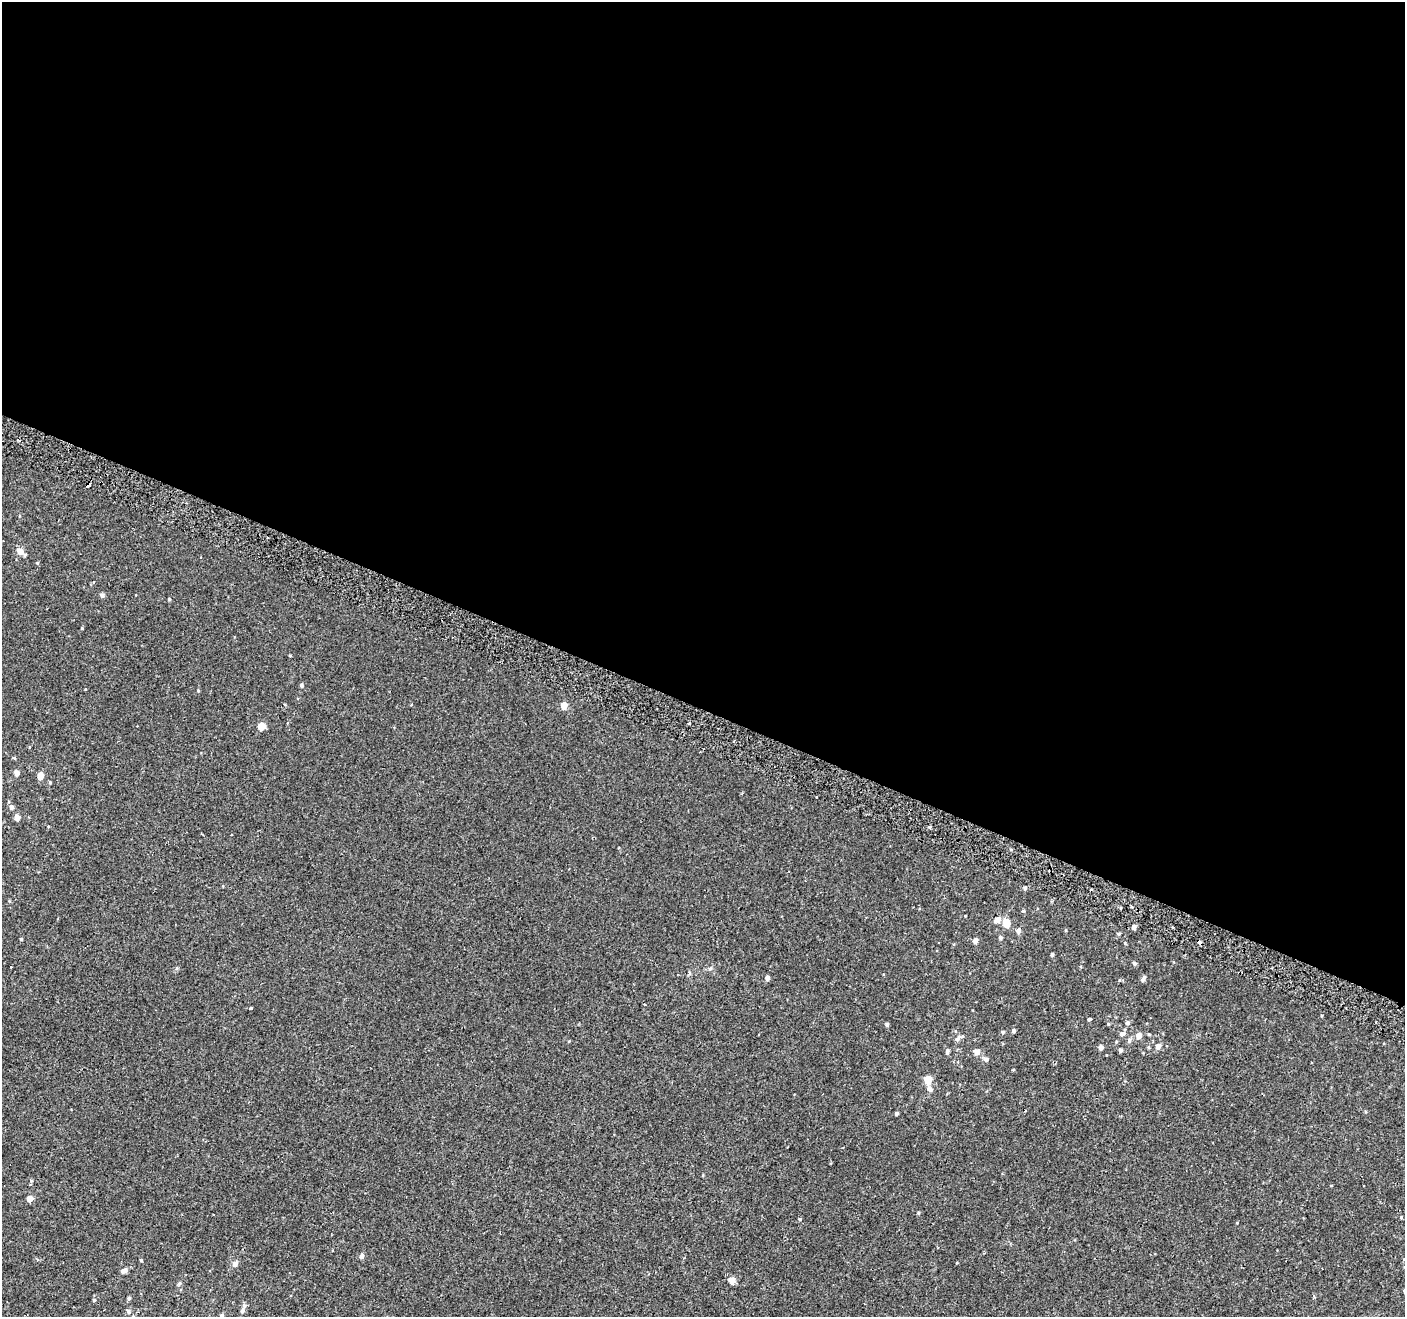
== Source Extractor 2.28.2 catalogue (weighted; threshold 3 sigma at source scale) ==
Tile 3 of 4 x 4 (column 3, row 1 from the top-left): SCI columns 2854-4256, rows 4272-5586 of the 5715 x 5843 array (HDU 1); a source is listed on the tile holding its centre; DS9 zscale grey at full resolution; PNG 1407 x 1319 px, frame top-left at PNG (2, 2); no overlay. Shown black and unused: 54% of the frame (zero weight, under 2 of 3 exposures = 3% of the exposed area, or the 3 px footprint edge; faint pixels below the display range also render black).
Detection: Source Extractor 2.28.2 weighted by HDU 2 'WHT'; one run over the whole footprint, this tile lists its part. Background 1.28e-04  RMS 0.0031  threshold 0.0139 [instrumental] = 3 sigma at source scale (4.5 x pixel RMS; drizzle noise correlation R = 1.50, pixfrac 1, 0.0396/0.0396 arcsec/px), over >= 5 px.
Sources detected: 72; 2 cosmic-ray / hot-pixel residue — not listed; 1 inside a brighter listed object's ellipse — not listed separately; the other 69 listed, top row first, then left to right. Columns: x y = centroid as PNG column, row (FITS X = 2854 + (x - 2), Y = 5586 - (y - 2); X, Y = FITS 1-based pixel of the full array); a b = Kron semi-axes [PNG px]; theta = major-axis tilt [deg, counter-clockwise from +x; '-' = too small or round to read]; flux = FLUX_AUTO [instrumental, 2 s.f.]
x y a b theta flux
88 485 4 4 - 3.6
20 551 7 6 - 2.1
102 595 5 5 - 0.7
169 599 4 4 - 0.35
82 628 3 3 - 0.22
290 656 4 3 - 0.23
302 685 5 4 - 0.45
198 691 4 3 - 0.24
564 705 5 4 - 4
689 724 3 3 - 1.2
261 726 5 4 - 4.6
17 773 5 4 - 2
40 775 5 4 - 3.4
50 782 4 3 - 0.3
11 807 5 5 - 1
17 818 5 4 - 1.8
1025 888 5 4 - 0.56
1023 911 4 4 - 0.28
998 919 8 6 29 1.3
1006 923 7 5 -74 5.3
1134 927 4 4 - 1.3
1018 930 5 5 - 1.1
1066 930 4 3 - 0.26
1119 934 4 4 - 0.31
1000 938 5 4 - 0.57
21 939 4 4 - 0.3
975 941 5 4 - 1.6
1052 954 3 3 - 0.53
1135 963 5 5 - 0.53
767 978 4 4 - 1.2
1143 979 8 4 61 0.8
250 1008 3 3 - 0.51
1089 1019 4 3 - 0.42
1127 1023 5 4 - 0.67
887 1024 4 4 - 0.6
1108 1024 4 4 - 0.29
1014 1031 4 4 - 0.62
1003 1032 5 4 - 0.45
1122 1034 9 6 21 0.9
1139 1035 6 5 - 1.9
958 1038 12 6 38 1
1129 1040 7 6 - 0.73
1158 1046 5 4 - 1.9
1101 1047 5 4 - 1.2
1121 1050 4 4 - 0.69
947 1051 8 4 84 0.64
977 1052 6 6 - 1.5
986 1059 7 6 - 0.75
928 1080 5 5 - 6.2
930 1089 6 6 - 0.99
897 1113 4 3 - 0.46
1331 1185 4 2 - 0.18
30 1199 4 4 - 2.9
918 1213 4 4 - 0.3
1401 1217 4 3 - 0.26
800 1219 4 4 - 0.26
1237 1223 4 3 - 0.19
362 1256 5 4 - 1.2
1404 1259 4 4 - 0.29
141 1260 3 3 - 0.35
235 1264 5 4 - 1.6
124 1270 8 5 3 1.1
732 1280 5 4 - 3.6
179 1283 6 4 55 0.43
129 1298 4 4 - 0.45
94 1300 4 4 - 0.31
242 1310 6 5 - 0.8
128 1311 7 6 - 0.72
222 1315 5 5 - 0.56
Overlapping masked pixels (flux is a lower limit): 1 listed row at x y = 88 485
Isophote crosses this tile's border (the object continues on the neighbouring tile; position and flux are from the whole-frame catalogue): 4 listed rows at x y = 1401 1217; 1404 1259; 128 1311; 222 1315
Unlisted compact peaks at least as high as the median listed source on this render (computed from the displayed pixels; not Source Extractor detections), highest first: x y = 37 563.